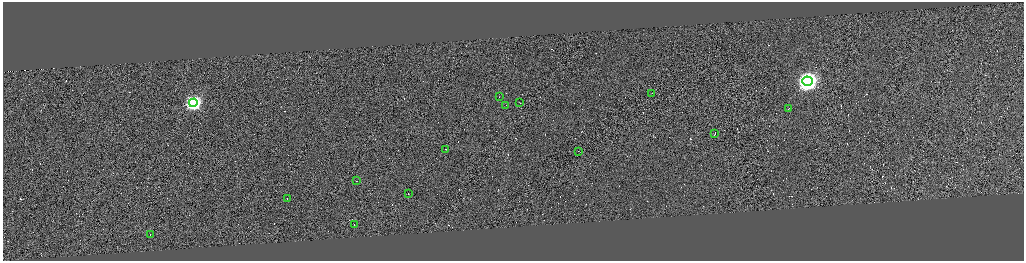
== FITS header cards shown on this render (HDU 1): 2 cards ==
NAXIS1  =                 4085
NAXIS2  =                 1034

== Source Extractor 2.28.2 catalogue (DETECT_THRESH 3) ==
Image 4085 x 1034 px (HDU 1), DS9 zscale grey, zoomed out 1/4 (1 PNG px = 4 x 4 image px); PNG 1026 x 263 px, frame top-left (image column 3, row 1034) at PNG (3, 2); each listed source drawn as its Kron ellipse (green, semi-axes under 4 px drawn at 4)
Background 0.72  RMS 4.1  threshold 12.4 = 3 sigma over >= 5 px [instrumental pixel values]
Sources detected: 326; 311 cannot appear on this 1/4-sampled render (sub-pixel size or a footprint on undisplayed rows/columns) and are neither listed nor drawn; the other 15 listed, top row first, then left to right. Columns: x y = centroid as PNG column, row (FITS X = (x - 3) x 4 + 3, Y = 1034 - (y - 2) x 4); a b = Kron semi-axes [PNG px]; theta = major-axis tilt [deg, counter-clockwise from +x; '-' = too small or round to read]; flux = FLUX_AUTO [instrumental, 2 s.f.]
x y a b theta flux
807 81 5 5 - 1.7e+06
652 93 2 1 - 1.8e+04
499 97 2 1 - 1.1e+04
193 103 4 4 - 6.7e+05
520 103 2 1 - 1.4e+04
506 105 2 1 - 1.1e+04
789 108 2 1 - 1.9e+04
715 133 4 1 - 3.2e+04
446 149 2 1 - 2.1e+04
579 151 2 1 - 1.3e+04
356 181 2 1 - 4.9e+02
408 194 2 1 - 3.8e+05
287 199 2 1 - 1.3e+04
354 225 2 1 - 2.8e+04
150 235 2 1 - 6.0e+03
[311 sub-pixel or undisplayed-footprint detections neither listed nor drawn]